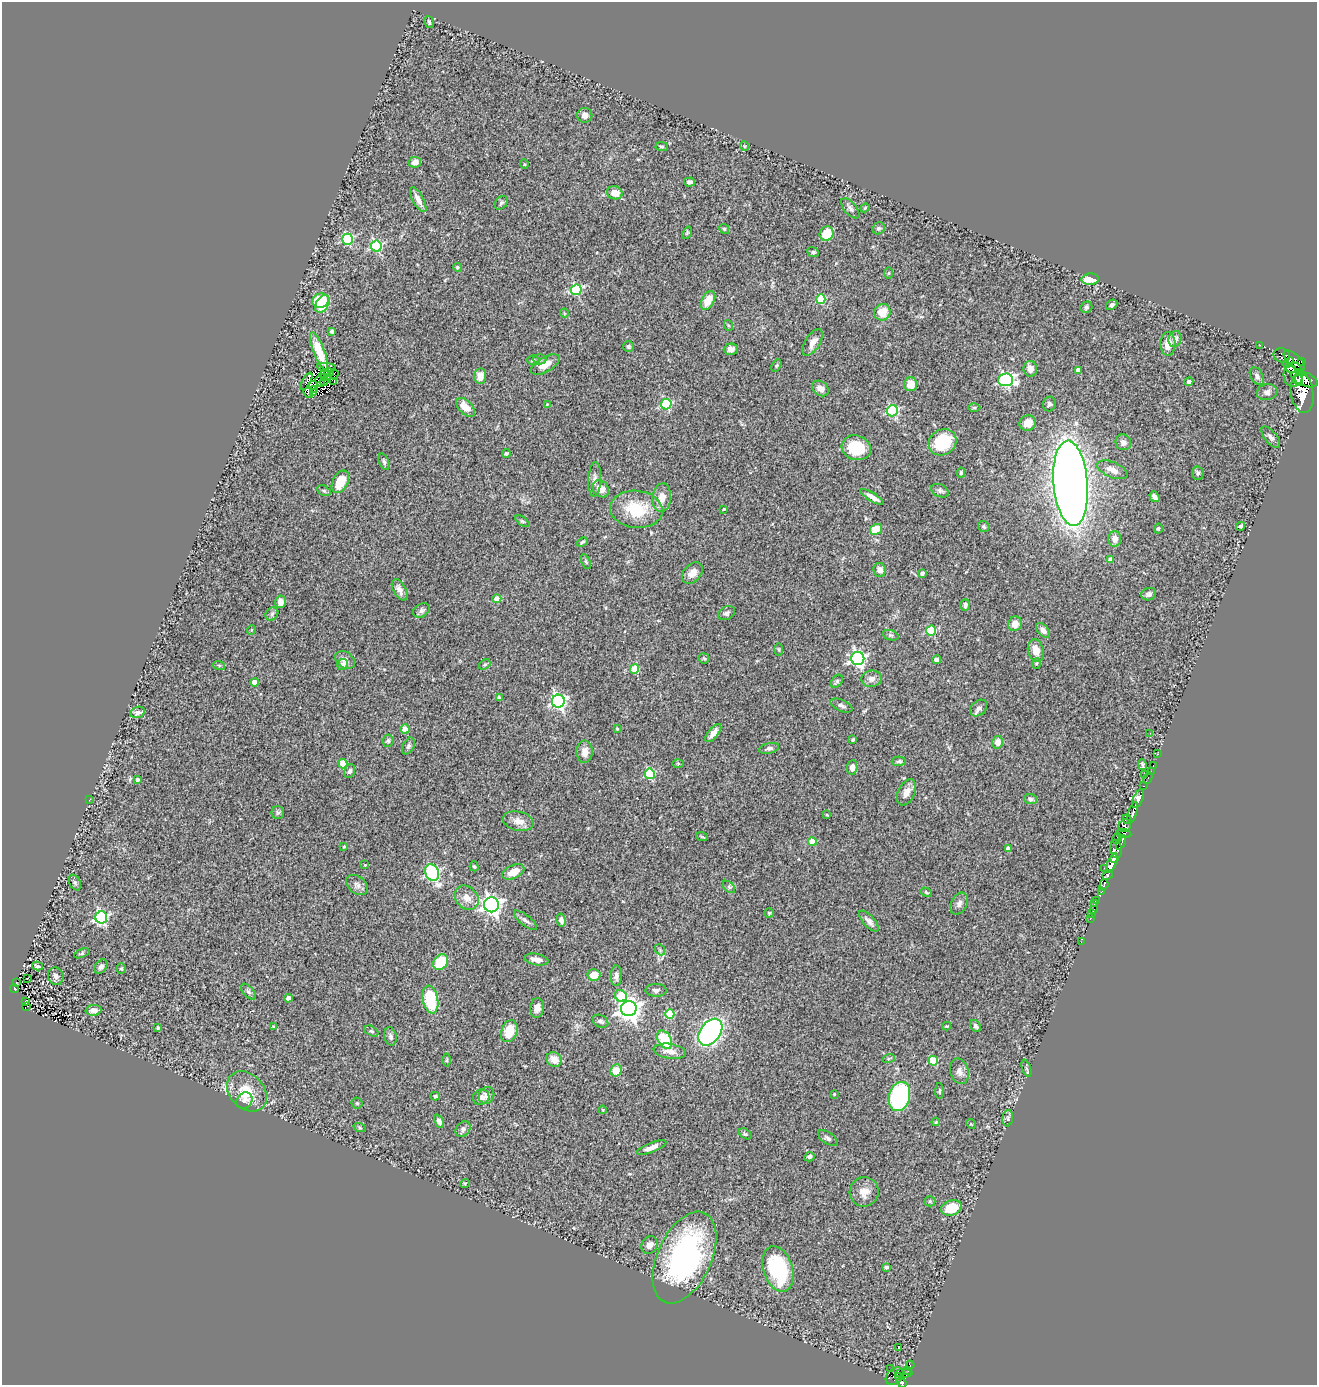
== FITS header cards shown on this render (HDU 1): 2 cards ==
NAXIS1  =                 1315
NAXIS2  =                 1383

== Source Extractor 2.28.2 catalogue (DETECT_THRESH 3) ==
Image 1315 x 1383 px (HDU 1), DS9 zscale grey, 1 PNG px = 1 image px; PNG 1319 x 1387 px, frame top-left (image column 1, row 1383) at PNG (2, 2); each listed source drawn as its Kron ellipse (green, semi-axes under 4 px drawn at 4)
Background 0.777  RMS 0.094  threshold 0.282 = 3 sigma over >= 5 px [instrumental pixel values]
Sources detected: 301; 7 with non-positive FLUX_AUTO (blend fragments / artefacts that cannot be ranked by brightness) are neither listed nor drawn; the other 294 listed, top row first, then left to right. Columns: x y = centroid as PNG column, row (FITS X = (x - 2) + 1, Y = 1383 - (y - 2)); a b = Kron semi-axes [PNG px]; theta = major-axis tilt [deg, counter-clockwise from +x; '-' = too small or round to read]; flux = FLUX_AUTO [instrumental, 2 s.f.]
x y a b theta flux
429 22 6 4 -75 11
585 115 7 7 - 32
662 146 6 4 -1 10
744 146 5 3 - 5
415 162 6 5 - 40
524 164 5 3 - 5
689 182 5 4 - 18
615 193 8 6 -17 54
418 200 14 5 -61 40
501 203 8 5 53 13
850 208 12 6 -49 21
865 208 4 3 - 7.1
879 228 6 5 - 12
724 229 5 4 - 8.3
687 233 6 4 65 8.1
827 234 7 7 - 120
348 239 5 5 - 530
376 246 5 5 - 650
813 252 6 5 - 12
457 267 4 4 - 11
889 273 6 4 89 7.3
1090 279 9 5 3 120
576 290 5 5 - 550
821 299 5 4 - 230
708 300 10 6 60 95
321 301 8 7 - 170
322 304 9 6 57 200
1112 305 6 4 39 21
1086 307 6 5 - 13
882 312 8 7 - 96
564 313 5 3 - 5.5
728 325 5 3 - 7.5
332 331 3 3 - 19
1175 339 8 6 72 35
813 342 15 7 58 51
1168 344 12 7 90 60
1260 345 3 3 - 9.7
628 346 5 5 - 9.4
731 349 7 5 2 24
319 351 20 5 -68 97
1282 355 8 7 - 600
540 359 7 5 1 12
533 360 6 4 1 14
1294 361 13 6 -42 1200
1289 362 6 4 44 320
1302 362 3 2 - 190
545 364 16 7 30 67
776 366 7 4 59 8.3
326 367 10 3 -7 26
1291 368 6 4 -32 660
1030 369 8 7 - 39
1078 370 4 4 - 55
329 373 5 2 - 4.5
324 374 5 2 - 15
334 374 5 2 - 4.7
1293 375 12 9 84 1300
480 376 7 6 - 56
1257 376 10 6 -59 19
324 377 3 3 - 4.1
1305 379 14 7 -22 2900
1006 380 7 6 - 1000
1298 380 5 3 - 630
306 381 9 2 61 4.6
320 381 6 2 -60 16
324 381 5 3 - 2.9
334 382 4 2 - 9.8
1189 382 4 4 - 19
911 384 7 6 - 84
313 385 5 3 - 16
820 388 9 7 -36 37
315 389 3 2 - 15
1267 392 10 8 10 29
308 393 5 3 - 13
313 393 3 2 - 3.6
1302 393 20 11 -81 4100
547 404 4 3 - 4.5
666 404 5 5 - 490
1049 404 7 6 - 15
465 407 12 6 -45 78
974 408 6 4 0 8.6
892 411 5 5 - 620
1028 423 8 7 - 68
1271 437 13 6 -52 24
943 442 14 12 34 260
1123 442 8 7 - 22
856 448 15 12 -18 220
506 453 4 4 - 10
384 462 8 5 -69 14
1112 470 16 7 -23 53
961 473 5 4 - 12
1198 473 6 6 - 14
595 479 17 6 87 30
340 482 12 7 63 140
1071 483 43 17 -85 9000
601 489 9 7 -48 55
324 491 7 5 -29 11
940 491 9 6 -25 18
872 497 13 4 -32 32
1154 497 6 4 -54 25
662 498 14 9 84 78
636 509 26 18 -6 280
724 509 3 2 - 5
522 521 8 4 -35 9.6
1241 526 5 4 - 10
984 527 6 5 - 12
1158 528 5 4 - 9.6
876 529 6 5 - 120
1115 539 8 6 -89 45
582 542 6 4 21 9.9
1111 560 4 4 - 44
586 562 8 4 -63 9.1
880 570 7 6 - 34
692 573 12 8 51 48
922 573 4 3 - 21
400 590 11 6 -62 38
1149 594 7 6 - 17
497 599 4 4 - 94
280 602 6 5 - 49
965 605 6 4 86 17
422 610 9 6 31 19
726 613 9 6 30 17
272 614 7 6 - 15
1015 624 7 6 - 55
251 630 5 3 - 5
931 630 5 5 - 350
1043 630 9 5 -47 25
891 635 8 5 -19 12
779 650 6 3 -90 6.7
1036 650 11 8 -77 61
704 658 5 5 - 9
858 658 6 6 - 1500
345 660 11 8 -37 33
937 660 4 4 - 55
1037 663 5 3 - 7.5
342 664 5 5 - 36
219 665 6 4 -18 7.4
485 665 6 4 33 9.2
635 669 4 4 - 190
872 679 10 8 10 34
837 681 7 5 52 12
254 682 4 4 - 58
499 698 4 4 - 16
558 701 6 6 - 1500
842 706 12 5 -24 19
978 708 10 7 42 26
137 712 7 5 17 21
405 729 4 4 - 74
617 729 3 3 - 5.9
713 733 11 5 51 44
1150 733 3 3 - 3.8
853 739 3 3 - 9.4
388 741 6 5 - 12
997 742 6 5 - 46
408 746 9 5 61 15
769 748 10 5 13 18
585 752 11 8 87 52
1157 754 3 2 - 19
899 761 7 5 2 14
678 763 6 4 -1 6.8
343 764 4 4 - 150
1142 764 5 3 - 11
1153 766 3 2 - 22
852 767 7 5 85 29
350 771 7 5 65 18
1151 771 3 2 - 5.3
650 774 5 5 - 430
1145 774 2 2 - 28
1148 778 6 2 64 25
137 780 4 3 - 18
1144 786 3 2 - 31
906 792 14 8 64 55
1030 799 6 5 - 13
1138 799 10 5 66 1100
89 800 2 2 - 4.5
278 812 6 6 - 11
1133 813 11 4 74 630
827 815 4 3 - 5.9
1127 819 5 3 - 97
518 821 15 9 -13 51
1125 826 7 6 - 420
1124 833 8 4 -8 210
702 837 6 3 -20 7.4
1117 838 5 3 - 50
812 841 4 4 - 120
1121 842 8 3 65 130
344 846 4 3 - 7.1
1008 849 4 4 - 42
1116 849 9 6 -82 570
1114 859 3 3 - 400
1112 863 10 4 65 2000
365 865 2 2 - 4.5
474 866 5 4 - 8.7
1104 868 3 2 - 68
432 872 8 6 -66 810
513 872 12 6 24 83
1108 875 5 4 - 450
75 883 8 5 -63 15
357 885 12 8 -38 28
1104 885 5 4 - 410
729 887 7 4 -46 10
1102 891 3 2 - 2.6
926 892 6 4 -31 8.2
467 898 13 10 -45 65
1097 901 4 2 - 270
959 904 12 7 61 27
1094 904 4 2 - 11
491 905 7 7 - 3000
1094 909 3 2 - 30
769 913 4 4 - 7.9
1092 914 3 2 - 4.7
101 917 6 6 - 1100
1090 919 2 2 - 4.8
525 920 14 5 -38 24
561 920 6 4 -81 21
869 921 13 5 -47 30
1081 942 2 2 - 20
660 950 6 4 -47 10
82 953 8 4 22 9.3
536 960 12 5 -10 40
441 962 8 6 52 230
37 966 5 3 - 14
101 967 8 5 55 18
121 969 5 4 - 8.3
594 975 6 6 - 77
56 976 9 7 -73 25
616 976 10 5 87 28
27 978 2 2 - 3.8
16 983 3 2 - 8.6
15 989 4 4 - 62
656 990 10 6 0 18
248 992 9 5 -49 15
621 996 6 5 - 220
288 998 4 4 - 51
430 1000 14 7 -78 280
26 1001 3 2 - 6.9
27 1006 4 2 - 3.3
537 1008 9 7 84 37
629 1009 8 7 - 4600
93 1010 8 5 4 37
670 1014 5 4 - 260
600 1021 8 6 -29 17
947 1026 4 3 - 5.9
976 1026 6 5 - 15
273 1027 4 3 - 7
158 1028 4 3 - 7.6
371 1031 7 4 -27 11
509 1031 11 8 70 140
710 1032 15 10 53 1500
391 1036 9 6 -78 18
665 1040 10 6 -60 250
670 1051 16 7 -8 52
889 1058 6 4 20 10
554 1059 8 7 - 70
447 1060 6 4 88 8
933 1061 5 4 - 230
1026 1068 9 4 -71 11
616 1070 6 5 - 93
959 1071 13 9 -75 38
247 1091 23 17 -46 160
940 1091 8 3 89 8.9
834 1094 4 4 - 7.4
487 1095 9 7 66 38
435 1096 4 4 - 11
900 1096 15 10 75 720
481 1097 8 7 - 23
244 1101 9 7 46 35
357 1103 5 5 - 8.4
603 1110 4 4 - 5.5
1008 1118 8 5 83 11
439 1121 7 4 -65 24
936 1122 4 3 - 6.1
971 1124 5 4 - 6.5
360 1128 6 4 -19 8.7
463 1129 9 6 48 20
745 1134 7 4 -38 8.7
828 1138 11 5 -34 18
651 1147 16 5 21 42
809 1157 5 4 - 14
465 1183 5 3 - 6.1
864 1192 15 14 - 69
930 1201 5 5 - 8.7
951 1208 11 7 17 150
650 1245 9 7 56 31
684 1258 49 27 65 1300
887 1267 4 3 - 11
778 1269 23 14 -72 550
899 1348 3 3 - 21
910 1365 4 2 - 8.1
891 1368 2 2 - 20
908 1370 4 2 - 72
904 1373 8 4 1 130
895 1376 10 7 40 270
898 1377 3 2 - 140
902 1382 5 4 - 420
At the frame edge (FLAGS 8, measured only in part): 1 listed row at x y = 902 1382
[7 non-positive-flux detections neither listed nor drawn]